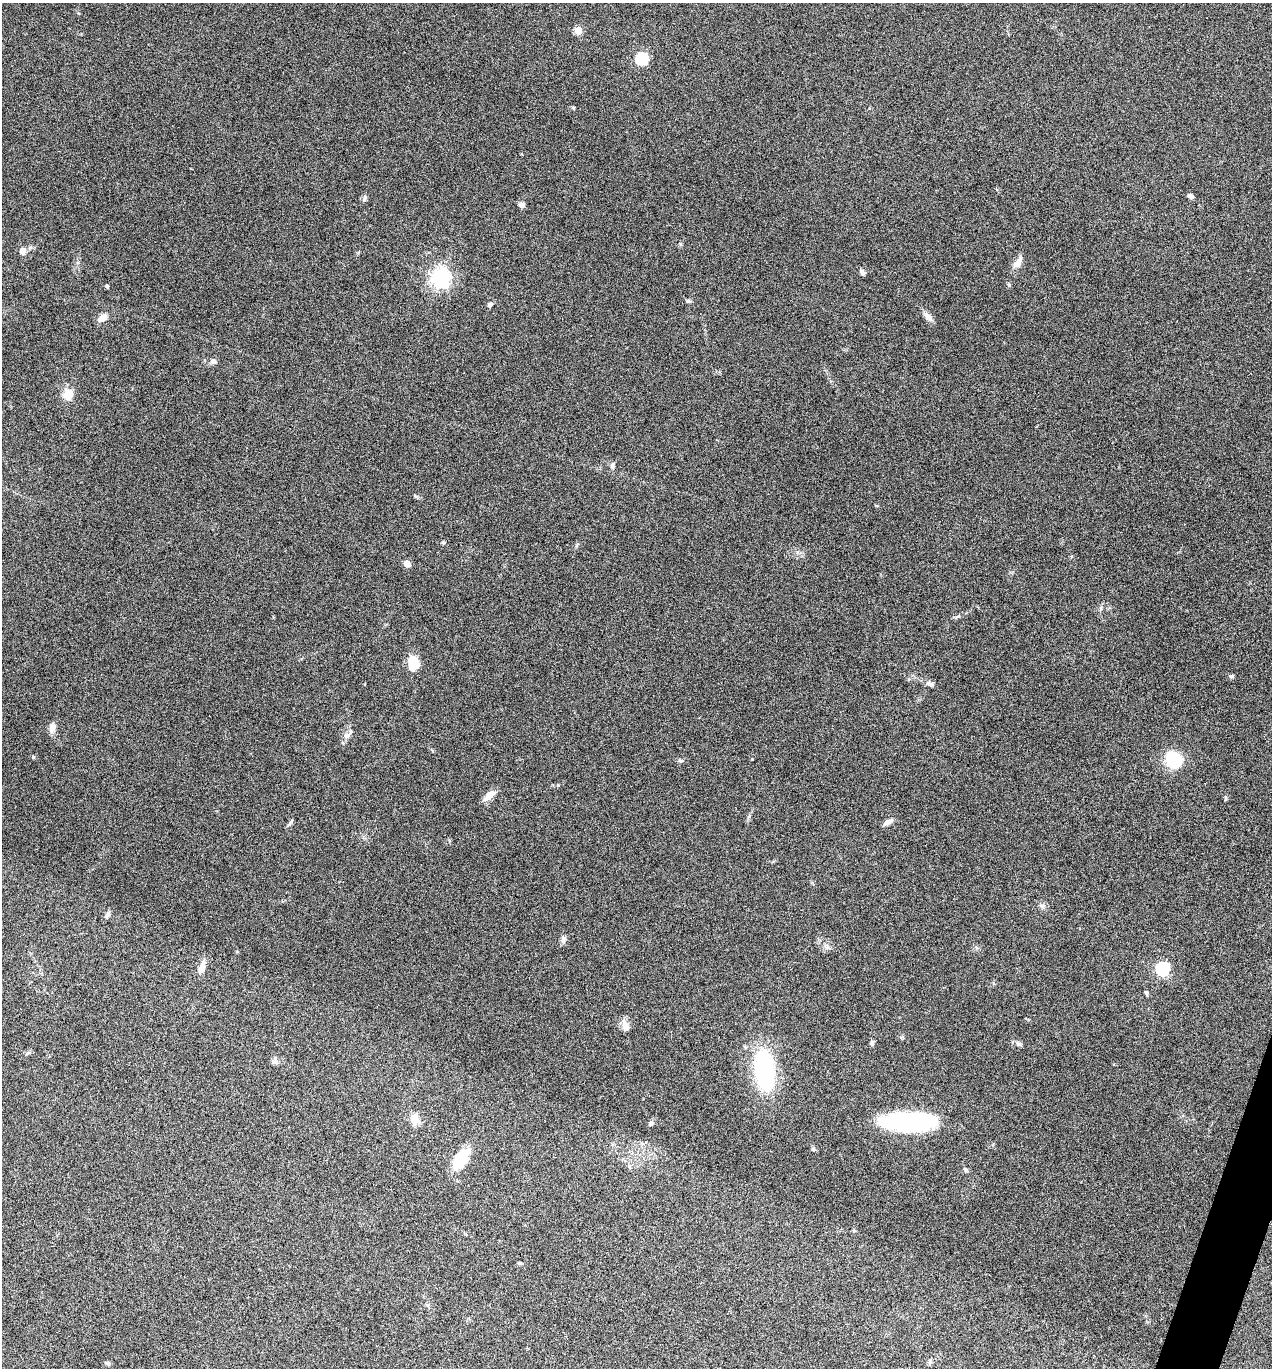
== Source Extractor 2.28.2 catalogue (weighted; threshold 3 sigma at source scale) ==
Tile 6 of 4 x 4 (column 2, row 2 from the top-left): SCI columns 1540-2809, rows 2736-4101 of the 5488 x 5474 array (HDU 1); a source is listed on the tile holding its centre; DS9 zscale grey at full resolution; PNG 1274 x 1370 px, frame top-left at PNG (2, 3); no overlay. Shown black and unused: <1% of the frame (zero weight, under 5 of 9 exposures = <1% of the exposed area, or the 3 px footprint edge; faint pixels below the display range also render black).
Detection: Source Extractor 2.28.2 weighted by HDU 2 'WHT'; one run over the whole footprint, this tile lists its part. Background 0.171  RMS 0.0059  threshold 0.024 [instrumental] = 3 sigma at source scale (4.09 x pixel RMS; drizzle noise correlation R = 1.36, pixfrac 0.8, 0.05/0.05 arcsec/px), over >= 5 px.
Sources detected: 55; all 55 listed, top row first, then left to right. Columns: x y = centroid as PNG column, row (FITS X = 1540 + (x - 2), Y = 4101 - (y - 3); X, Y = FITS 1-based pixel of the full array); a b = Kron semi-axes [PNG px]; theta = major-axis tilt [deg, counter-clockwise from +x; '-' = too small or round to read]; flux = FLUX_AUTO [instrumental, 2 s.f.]
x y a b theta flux
578 30 5 5 - 13
642 59 6 6 - 60
1190 196 7 5 -28 1.7
364 198 10 5 72 1.3
522 205 8 6 -20 1.7
23 251 9 7 85 2.7
1018 263 17 9 50 3.7
862 272 7 5 -63 1.6
441 278 7 7 - 280
1009 285 5 4 - 0.69
107 286 4 3 - 1.1
688 301 6 4 1 0.85
490 304 6 5 - 1.5
928 317 14 7 -47 2.8
102 318 11 8 36 3.7
213 361 7 7 - 1.9
68 394 10 9 - 8.7
612 466 9 5 -89 1.4
443 543 5 4 - 0.66
407 564 5 4 - 8.5
958 616 6 3 -17 0.7
414 662 13 9 87 14
1232 676 6 4 15 0.84
930 684 11 6 -23 1.9
52 727 12 7 80 3.6
347 736 9 8 - 2.5
343 743 5 3 - 0.54
33 757 5 3 - 0.48
1173 760 16 14 -39 23
680 761 8 4 -9 0.9
489 795 19 7 42 4.3
291 821 11 2 55 0.82
888 822 12 5 31 2.5
1042 906 8 6 -15 1.5
108 913 8 6 73 1.3
563 939 10 7 83 1.7
202 967 16 7 73 4.7
1163 969 6 6 - 92
1146 993 7 4 -65 0.9
626 1026 15 9 -70 3.6
872 1043 7 6 - 1
1019 1044 9 5 -15 1.4
27 1053 8 3 31 0.84
274 1062 9 5 -9 1.3
764 1069 40 18 -83 65
414 1119 14 11 89 4.7
908 1122 46 15 0 90
651 1123 7 4 45 0.95
813 1149 6 5 - 0.82
461 1159 20 11 56 20
966 1170 6 5 - 0.94
854 1231 6 3 -20 0.54
519 1263 6 4 -25 0.7
930 1361 7 5 89 1
107 1363 6 5 - 1.2
Unlisted compact peaks at least as high as the median listed source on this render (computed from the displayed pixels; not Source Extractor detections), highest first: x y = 752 759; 558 785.